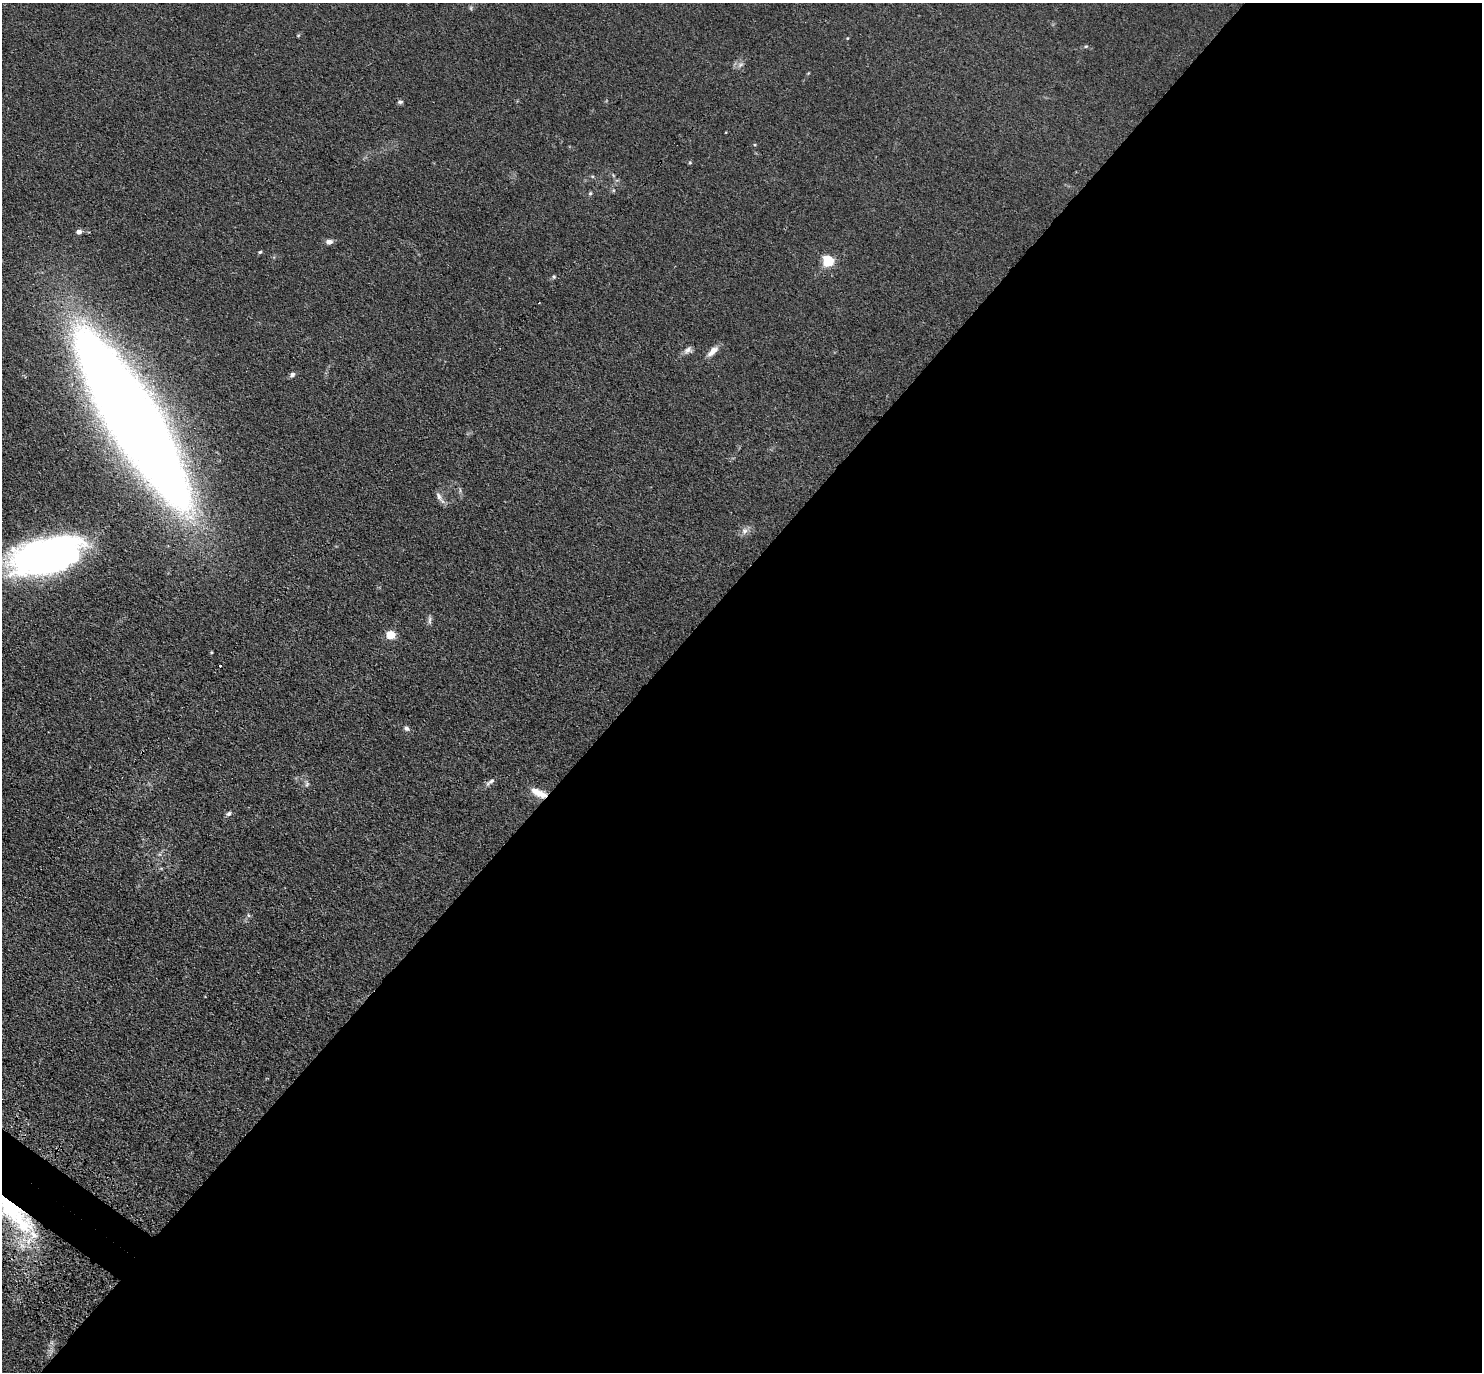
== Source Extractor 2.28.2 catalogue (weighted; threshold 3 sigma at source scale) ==
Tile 12 of 4 x 4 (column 4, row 3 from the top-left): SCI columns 4491-5970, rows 1724-3093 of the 6001 x 6022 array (HDU 1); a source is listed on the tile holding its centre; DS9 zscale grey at full resolution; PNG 1484 x 1374 px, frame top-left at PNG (2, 3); no overlay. Shown black and unused: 57% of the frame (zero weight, under 3 of 4 exposures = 4% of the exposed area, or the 3 px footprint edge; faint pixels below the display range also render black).
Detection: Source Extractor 2.28.2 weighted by HDU 2 'WHT'; one run over the whole footprint, this tile lists its part. Background 0.0394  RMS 0.0046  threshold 0.0208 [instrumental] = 3 sigma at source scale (4.5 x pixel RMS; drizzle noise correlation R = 1.50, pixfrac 1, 0.05/0.05 arcsec/px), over >= 5 px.
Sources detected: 30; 2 inside a brighter object's white glare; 2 cosmic-ray / hot-pixel residue — not listed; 1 inside a brighter listed object's ellipse — not listed separately; the other 25 listed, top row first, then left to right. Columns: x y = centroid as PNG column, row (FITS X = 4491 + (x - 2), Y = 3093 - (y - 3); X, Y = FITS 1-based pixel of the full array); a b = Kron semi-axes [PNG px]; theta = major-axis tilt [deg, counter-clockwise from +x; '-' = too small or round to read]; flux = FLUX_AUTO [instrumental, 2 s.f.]
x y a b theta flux
1086 46 5 3 - 0.53
400 102 7 5 1 0.95
590 193 5 5 - 0.63
79 232 6 5 - 2
329 242 7 6 - 2.2
260 252 5 4 - 0.56
828 261 5 5 - 43
554 277 5 4 - 0.65
688 350 12 8 30 2
713 351 14 6 43 4
292 375 7 5 63 1.3
120 395 105 32 -52 820
439 496 14 6 -56 2.2
744 531 9 8 - 2
47 555 69 32 15 190
429 620 12 4 87 1.2
391 635 5 5 - 18
211 652 4 3 - 0.43
407 728 6 5 - 1.2
491 781 13 5 38 1.5
307 784 9 5 69 1
539 793 20 7 -25 5.7
229 813 7 6 - 1.1
248 915 6 4 -71 0.59
9 1210 50 25 -41 48
Overlapping masked pixels (flux is a lower limit): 3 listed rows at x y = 120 395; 539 793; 9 1210
Isophote crosses this tile's border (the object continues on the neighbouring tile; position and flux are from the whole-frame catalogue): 1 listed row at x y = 9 1210